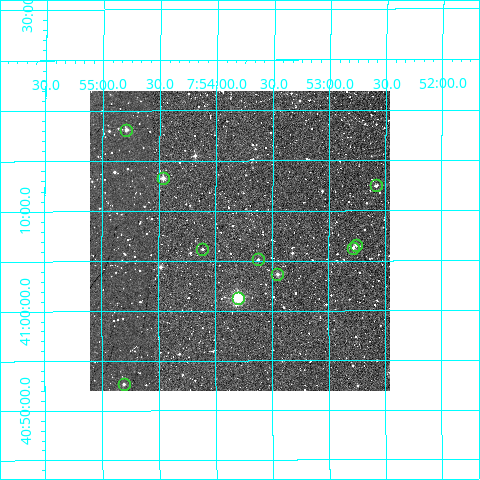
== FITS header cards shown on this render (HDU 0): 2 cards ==
NAXIS1  =                  300
NAXIS2  =                  300

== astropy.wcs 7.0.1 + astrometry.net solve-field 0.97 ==
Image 300 x 300 px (HDU 0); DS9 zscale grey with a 90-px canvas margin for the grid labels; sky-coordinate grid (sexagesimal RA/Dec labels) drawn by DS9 from the SOLVED WCS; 10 Tycho-2 reference stars matched to detected sources circled (green)
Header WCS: RA---TAN/DEC--TAN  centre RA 07:53:47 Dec +41:07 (118.45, +41.12 deg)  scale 6 arcsec/px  FOV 30.0' x 30.0'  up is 0 deg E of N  parity normal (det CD < 0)
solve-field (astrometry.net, Tycho-2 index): VERIFIED the header's WCS against the Tycho-2 star catalogue (10 matches, 0 conflicts) and refined it, rather than solving blind
Solved WCS: RA---TAN-SIP/DEC--TAN-SIP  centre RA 07:53:47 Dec +41:07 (118.45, +41.12 deg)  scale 5.99 arcsec/px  FOV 29.9' x 30.0'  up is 0 deg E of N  parity normal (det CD < 0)
The solver's refit moves the header's centre by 0.64 arcsec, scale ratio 0.9975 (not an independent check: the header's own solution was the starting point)
Tycho-2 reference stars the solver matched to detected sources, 10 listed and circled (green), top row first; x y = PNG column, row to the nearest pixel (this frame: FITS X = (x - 90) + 1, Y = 300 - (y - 91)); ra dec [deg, ICRS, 3 dp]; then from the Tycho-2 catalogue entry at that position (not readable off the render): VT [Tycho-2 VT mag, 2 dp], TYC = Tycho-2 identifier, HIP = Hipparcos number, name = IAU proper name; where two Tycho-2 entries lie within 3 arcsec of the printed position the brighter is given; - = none
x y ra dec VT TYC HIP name
126 130 118.698 +41.302 10.53 2968-984-1 - -
163 178 118.616 +41.222 10.74 2964-467-1 - -
376 185 118.145 +41.208 12.07 2964-634-1 - -
356 245 118.188 +41.110 11.83 2964-784-1 - -
353 248 118.195 +41.105 11.30 2964-125-1 - -
202 249 118.528 +41.103 11.63 2964-368-1 - -
258 259 118.406 +41.086 12.14 2964-405-1 - -
277 274 118.363 +41.062 11.48 2964-442-1 - -
238 298 118.450 +41.022 8.64 2964-498-1 38567 -
124 384 118.702 +40.878 11.54 2964-353-1 - -